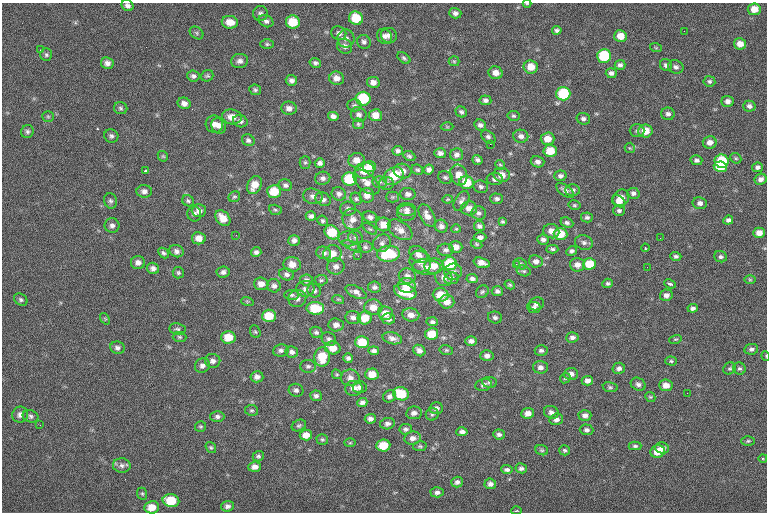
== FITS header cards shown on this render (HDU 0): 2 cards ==
NAXIS1  =                  765
NAXIS2  =                  510

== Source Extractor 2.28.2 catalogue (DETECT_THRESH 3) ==
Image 765 x 510 px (HDU 0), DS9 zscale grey, 1 PNG px = 1 image px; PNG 769 x 514 px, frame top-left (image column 1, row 510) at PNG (2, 3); each listed source drawn as its Kron ellipse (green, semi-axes under 4 px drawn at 4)
Background -1.23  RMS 9.3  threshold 27.8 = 3 sigma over >= 5 px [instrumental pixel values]
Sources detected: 361; all 361 listed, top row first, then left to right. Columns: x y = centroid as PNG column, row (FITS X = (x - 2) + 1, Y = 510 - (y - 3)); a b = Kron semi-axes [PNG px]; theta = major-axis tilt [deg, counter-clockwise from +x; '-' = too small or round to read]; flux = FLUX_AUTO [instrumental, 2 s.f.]
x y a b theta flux
527 4 4 3 - 520
127 6 6 5 - 2000
754 9 6 6 - 6600
260 13 7 7 - 1900
455 13 6 5 - 2000
356 18 7 6 - 16000
266 21 8 5 -28 2100
230 22 8 6 -7 6400
293 22 7 6 - 16000
557 30 5 4 - 1500
684 31 2 2 - 230
197 33 7 5 -38 1200
339 33 8 6 -30 2300
389 35 8 7 - 2600
384 36 8 7 - 2700
620 36 6 6 - 6900
346 38 9 8 - 2900
364 42 7 6 - 2000
267 44 7 5 0 1000
740 44 6 5 - 5200
344 46 8 7 - 2400
656 48 6 3 -19 670
40 50 3 2 - 550
46 55 6 6 - 1300
604 56 7 6 - 32000
404 58 7 4 -38 1200
240 61 8 7 - 2400
454 61 5 5 - 870
107 63 6 6 - 2900
315 63 6 4 -14 1500
620 65 5 5 - 1800
666 65 6 6 - 1800
531 67 7 6 - 8000
676 67 8 6 -18 2000
496 73 7 6 - 4000
611 73 5 5 - 2000
193 76 6 5 - 1800
207 76 6 5 - 1100
337 78 7 7 - 3900
291 80 6 5 - 2100
709 81 6 5 - 1300
373 82 6 5 - 3600
255 90 6 5 - 1200
563 94 7 6 - 32000
363 99 7 7 - 28000
485 100 6 5 - 1900
727 101 6 5 - 2600
184 103 7 5 -22 3000
354 105 7 6 - 1400
749 106 6 5 - 2000
121 108 7 6 - 1400
289 108 8 6 -9 3200
461 112 6 5 - 1400
668 114 7 6 - 2100
359 115 8 7 - 2200
376 115 6 6 - 6700
48 116 6 5 - 960
333 116 5 4 - 2400
513 116 6 5 - 1100
232 117 10 7 -9 6200
583 119 7 5 -21 1900
240 121 7 6 - 1800
214 124 9 8 - 3500
358 124 5 5 - 950
480 125 6 5 - 2000
219 126 8 7 - 3100
447 127 6 4 -1 710
27 131 7 6 - 1500
637 131 7 6 - 1600
645 131 7 6 - 8700
111 136 7 6 - 1600
521 136 7 6 - 2600
488 137 8 5 -40 1800
547 139 7 6 - 6500
248 140 6 5 - 1700
710 142 7 6 - 3500
490 144 2 2 - 3600
630 148 5 5 - 720
398 151 5 5 - 1700
550 151 7 6 - 12000
440 153 6 5 - 2400
457 155 6 6 - 2300
163 156 6 4 -43 870
409 156 6 5 - 1200
736 158 6 5 - 880
356 160 8 7 - 5100
477 160 5 4 - 1700
696 160 6 5 - 1600
722 161 7 6 - 27000
305 162 6 5 - 1000
538 162 7 5 -15 2300
320 163 5 4 - 2100
500 165 5 4 - 780
369 167 6 5 - 4600
720 167 7 5 -9 18000
758 167 5 4 - 1600
429 169 5 5 - 2100
365 170 10 8 13 13000
417 170 6 5 - 1100
145 171 4 3 - 1300
403 171 9 7 -12 3900
459 175 10 8 -73 6000
502 175 8 7 - 5300
393 176 11 8 33 17000
560 176 6 5 - 1800
445 177 7 6 - 1400
323 178 7 6 - 2300
349 179 7 6 - 24000
495 179 8 6 0 2100
761 179 6 5 - 2500
366 182 16 8 -42 5500
380 182 7 6 - 1800
386 183 7 6 - 1900
466 183 7 6 - 14000
254 185 9 6 61 7000
285 185 7 5 -20 1800
481 187 7 6 - 1900
565 190 10 5 -37 2400
572 190 7 5 -2 1900
144 191 8 6 -3 2400
274 191 7 6 - 13000
633 193 6 5 - 1900
339 194 7 6 - 2400
408 194 8 6 -4 2400
367 195 7 7 - 4200
313 196 10 7 -11 2700
234 197 6 5 - 1000
392 197 6 5 - 1000
621 198 9 7 41 5800
323 199 8 6 -29 2300
356 199 6 5 - 1200
448 199 5 4 - 710
497 199 6 5 - 1700
110 201 8 6 -71 1600
188 201 6 5 - 1200
462 201 11 6 59 2300
619 201 7 5 -35 3300
700 203 7 6 - 2400
574 205 6 4 -14 970
348 208 8 7 - 2200
469 208 8 7 - 4000
199 210 7 6 - 2900
275 210 6 5 - 1100
407 210 9 6 -3 2700
619 211 6 5 - 1500
406 213 9 8 - 3100
479 213 7 6 - 1700
194 214 8 7 - 2000
311 216 5 4 - 1700
427 216 12 7 -61 4600
370 217 7 5 -21 2200
587 217 6 5 - 1400
223 218 9 6 -46 6900
353 219 11 10 - 4700
728 220 5 4 - 1700
322 221 5 5 - 1000
503 222 4 3 - 830
567 223 6 5 - 1500
383 224 7 7 - 7400
112 225 7 7 - 2300
441 226 6 6 - 2400
479 226 5 5 - 2000
370 229 8 4 -35 980
456 229 5 4 - 680
400 230 14 8 -34 5300
551 231 8 7 - 4300
332 232 8 6 -35 16000
759 233 6 5 - 4800
560 234 7 6 - 12000
236 235 3 2 - 570
355 237 7 6 - 1500
480 237 6 5 - 2300
199 238 7 6 - 4800
660 238 2 2 - 520
348 239 9 7 -3 3000
294 240 5 5 - 2200
543 240 6 5 - 2200
584 242 9 7 -17 1900
382 243 9 8 - 2500
476 244 6 4 -27 810
352 246 10 4 -22 1500
365 247 7 5 -4 1500
456 247 6 5 - 4600
645 248 4 3 - 900
552 249 6 4 -1 1100
446 250 8 6 -2 1800
176 251 7 6 - 2200
572 251 5 4 - 1500
256 252 5 4 - 1700
163 253 6 4 -46 1300
324 253 7 6 - 2600
332 254 9 8 - 7100
388 254 11 8 3 29000
419 255 10 7 -41 4500
358 256 2 2 - 530
676 256 5 4 - 1300
721 257 6 5 - 1300
420 261 11 10 - 4600
536 261 7 6 - 2800
138 262 7 6 - 2800
482 263 8 5 -16 4700
292 264 8 7 - 5600
450 264 7 6 - 22000
516 264 3 2 - 1100
521 264 6 5 - 1300
589 264 6 6 - 14000
577 265 7 7 - 3900
336 266 8 8 - 2800
434 266 9 7 3 6600
427 267 14 8 -6 4900
647 267 2 2 - 560
153 268 6 5 - 2400
524 271 7 5 -16 1200
223 272 6 5 - 2100
453 272 9 8 - 2500
178 273 6 5 - 1100
286 274 7 6 - 2100
407 276 8 7 - 3000
444 277 9 8 - 3200
451 278 7 5 6 2200
472 279 6 4 -4 1900
306 280 6 5 - 2100
321 280 6 5 - 1100
750 280 6 4 -1 800
608 283 5 4 - 1100
261 284 7 6 - 4500
670 284 6 3 -24 1500
407 285 9 7 -8 9300
510 285 5 4 - 1100
274 286 7 6 - 2300
374 287 6 5 - 1900
305 289 9 8 - 3100
314 291 7 6 - 1800
497 291 5 5 - 1600
356 292 11 5 -26 3000
405 292 11 7 -18 16000
482 292 7 6 - 1300
292 295 7 5 0 1400
441 295 8 6 -5 11000
666 295 6 5 - 2800
297 299 9 8 - 2800
338 299 6 3 -17 770
21 300 7 5 -34 1400
247 301 6 4 -18 770
447 302 7 6 - 5700
536 304 8 6 17 2300
373 307 9 8 - 6200
534 307 7 5 -8 1700
315 308 9 6 -1 18000
693 308 5 4 - 1900
385 313 7 7 - 6900
411 315 8 6 -8 4500
269 316 7 6 - 14000
353 317 8 6 -4 2500
495 317 7 6 - 1700
365 318 7 6 - 11000
105 319 6 4 -55 810
388 319 6 5 - 2400
432 322 6 4 -3 1600
336 325 7 6 - 3100
177 329 8 6 -9 1500
255 332 6 5 - 1000
316 332 6 5 - 1400
432 334 6 5 - 12000
180 337 7 5 -3 1100
228 337 7 6 - 11000
572 337 6 5 - 1900
392 338 10 5 -14 2900
329 339 7 6 - 1900
675 339 6 4 17 720
471 341 6 4 2 2500
362 342 7 6 - 15000
117 348 7 6 - 2000
333 348 8 6 -11 7600
751 349 7 5 10 1900
281 350 8 6 8 2000
419 350 6 5 - 2900
446 350 7 5 -13 1100
541 350 6 5 - 1600
374 351 5 4 - 2000
292 352 6 5 - 2300
487 356 6 5 - 2600
766 356 5 3 - 470
322 357 10 8 87 14000
348 358 5 4 - 1700
213 361 7 7 - 2500
671 361 6 4 -2 960
202 365 8 7 - 2600
308 366 8 6 -1 1700
540 367 7 6 - 2400
619 368 6 5 - 2100
730 368 6 5 - 1200
739 369 6 6 - 1300
337 374 5 4 - 780
372 374 6 5 - 8100
571 374 7 6 - 3300
257 377 6 5 - 2600
350 378 9 8 - 3200
565 378 6 4 43 940
587 381 6 4 1 2700
489 382 7 5 -6 1300
638 384 8 6 -30 2000
483 385 8 6 14 2100
666 385 7 6 - 4900
360 387 7 6 - 2300
610 387 7 5 -10 1200
354 388 9 7 0 4100
296 390 7 6 - 1900
687 393 2 2 - 390
401 394 8 6 -20 20000
316 396 6 5 - 1800
390 396 7 5 32 2200
650 397 5 4 - 830
362 402 5 4 - 2300
436 408 7 6 - 2100
252 410 6 5 - 1100
551 412 7 6 - 2400
414 413 8 6 8 2600
528 413 6 5 - 4100
432 414 6 6 - 1200
20 415 8 7 - 2800
585 415 6 5 - 2700
31 416 8 6 -19 1700
217 416 7 5 1 1800
370 419 5 5 - 2200
556 419 7 6 - 2600
387 424 7 5 11 2200
40 425 2 2 - 320
299 425 7 5 25 1200
201 426 5 5 - 920
406 429 6 5 - 1600
587 430 7 5 -3 2000
462 432 5 4 - 2200
499 434 6 5 - 1800
306 435 6 5 - 5800
413 438 8 6 10 3500
322 439 6 5 - 1000
748 441 7 4 1 1000
350 443 5 3 - 650
383 445 7 6 - 14000
420 446 7 5 11 1000
635 446 6 4 0 1300
211 448 6 4 -54 910
662 448 7 5 -13 3900
542 450 6 5 - 1000
565 450 5 5 - 1100
658 452 7 6 - 8800
258 456 5 5 - 1300
763 458 4 3 - 620
122 465 9 7 -3 2400
255 467 6 5 - 3300
521 468 6 5 - 2000
507 470 5 4 - 1700
457 482 6 5 - 2000
490 484 6 5 - 2200
437 492 6 5 - 2200
142 494 6 5 - 1000
171 501 8 6 -11 19000
227 506 6 5 - 2000
152 507 7 6 - 7900
516 511 5 3 - 550
At the frame edge (FLAGS 8, measured only in part): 3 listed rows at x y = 527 4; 127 6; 766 356